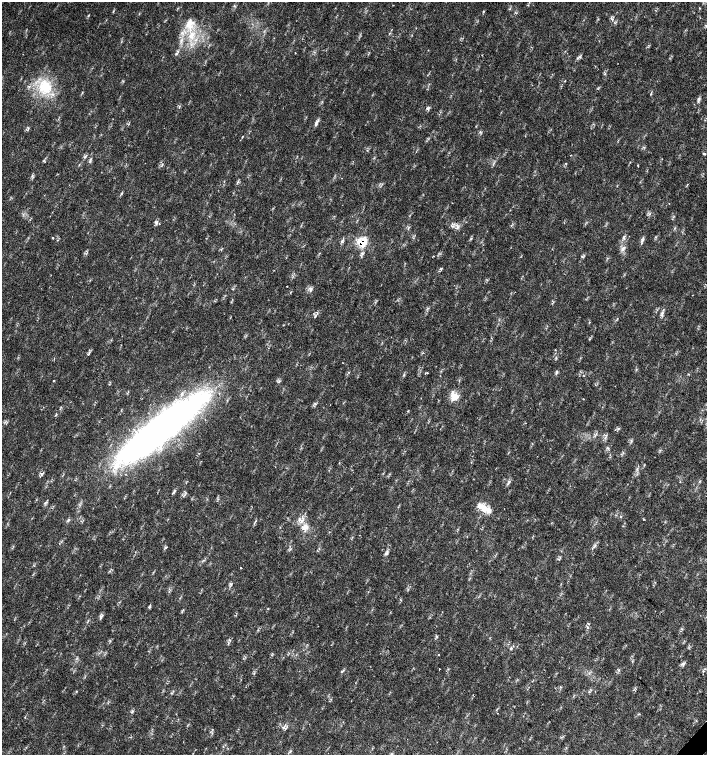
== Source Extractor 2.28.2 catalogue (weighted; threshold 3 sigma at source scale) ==
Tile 6 of 4 x 4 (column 2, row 2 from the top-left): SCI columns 1635-3043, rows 3013-4517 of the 6023 x 6029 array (HDU 1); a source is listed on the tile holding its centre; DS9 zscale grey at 2 x 2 block average (1 PNG px = mean of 2 x 2 image px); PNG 709 x 757 px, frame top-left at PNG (2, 2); no overlay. Shown black and unused: <1% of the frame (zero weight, under 2 of 3 exposures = <1% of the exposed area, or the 3 px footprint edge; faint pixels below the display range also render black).
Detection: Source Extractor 2.28.2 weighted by HDU 2 'WHT'; one run over the whole footprint, this tile lists its part. Background 0.0239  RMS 0.0033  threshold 0.0147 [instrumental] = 3 sigma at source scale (4.5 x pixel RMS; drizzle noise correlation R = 1.50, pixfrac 1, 0.0396/0.0396 arcsec/px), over >= 5 px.
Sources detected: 74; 1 cosmic-ray / hot-pixel residue — not listed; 2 inside a brighter listed object's ellipse — not listed separately; the other 71 listed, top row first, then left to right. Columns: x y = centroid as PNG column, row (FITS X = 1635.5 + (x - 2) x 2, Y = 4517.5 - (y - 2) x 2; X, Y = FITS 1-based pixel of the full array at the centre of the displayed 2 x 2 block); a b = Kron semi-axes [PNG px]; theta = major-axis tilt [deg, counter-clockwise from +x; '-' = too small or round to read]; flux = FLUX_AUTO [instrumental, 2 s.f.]
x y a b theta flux
509 9 3 2 - 0.53
113 11 3 2 - 0.56
483 12 3 2 - 0.45
189 24 14 10 45 11
176 53 4 3 - 0.91
295 53 2 2 - 0.41
565 81 2 2 - 0.35
45 87 21 17 -28 27
651 94 4 2 - 0.74
699 99 5 3 - 1.4
427 109 5 2 - 0.76
316 122 11 3 64 2.1
644 147 4 2 - 0.49
704 154 2 2 - 2.1
85 157 3 3 - 0.88
90 161 3 2 - 0.68
566 163 3 2 - 0.54
638 165 2 2 - 0.71
238 182 6 2 49 0.73
121 193 4 2 - 0.74
669 203 2 2 - 0.7
156 223 5 4 - 1.6
457 227 5 3 - 1.6
52 238 2 2 - 0.85
623 238 4 2 - 0.89
642 239 5 3 - 1.6
342 241 5 3 - 1.2
362 242 13 10 -7 13
623 249 6 4 53 2.2
287 286 2 2 - 0.29
233 289 3 2 - 0.56
311 289 6 3 66 1.4
662 313 3 3 - 1
315 316 5 2 - 0.88
617 319 3 2 - 0.48
556 358 3 2 - 0.6
349 372 3 2 - 0.4
427 372 3 2 - 0.49
54 380 2 2 - 1.2
454 396 13 9 -75 7.9
583 399 2 2 - 0.4
315 404 4 3 - 0.86
56 414 4 2 - 0.6
160 429 104 22 38 420
618 429 4 2 - 0.79
42 474 6 4 70 1.5
509 482 8 4 63 1.8
173 492 6 3 45 1.2
484 508 19 7 -29 11
301 520 10 3 -8 2.9
305 527 10 7 57 5.2
595 545 3 2 - 0.7
165 547 4 2 - 0.72
386 553 5 3 - 1.3
240 568 2 2 - 0.34
231 584 4 3 - 0.97
149 606 5 3 - 0.89
268 608 3 2 - 0.4
101 617 4 3 - 1.3
588 624 3 2 - 0.63
258 630 3 2 - 0.4
437 636 4 2 - 0.78
229 640 4 2 - 0.91
511 649 3 3 - 1.1
439 654 2 2 - 0.48
684 664 3 3 - 1.1
439 669 2 2 - 0.64
342 671 6 2 30 0.61
132 712 5 2 - 0.58
25 717 2 2 - 0.35
283 727 5 3 - 1.8
Overlapping masked pixels (flux is a lower limit): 1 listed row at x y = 362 242
Diffuse or blended objects may show on this block-average render without a row.